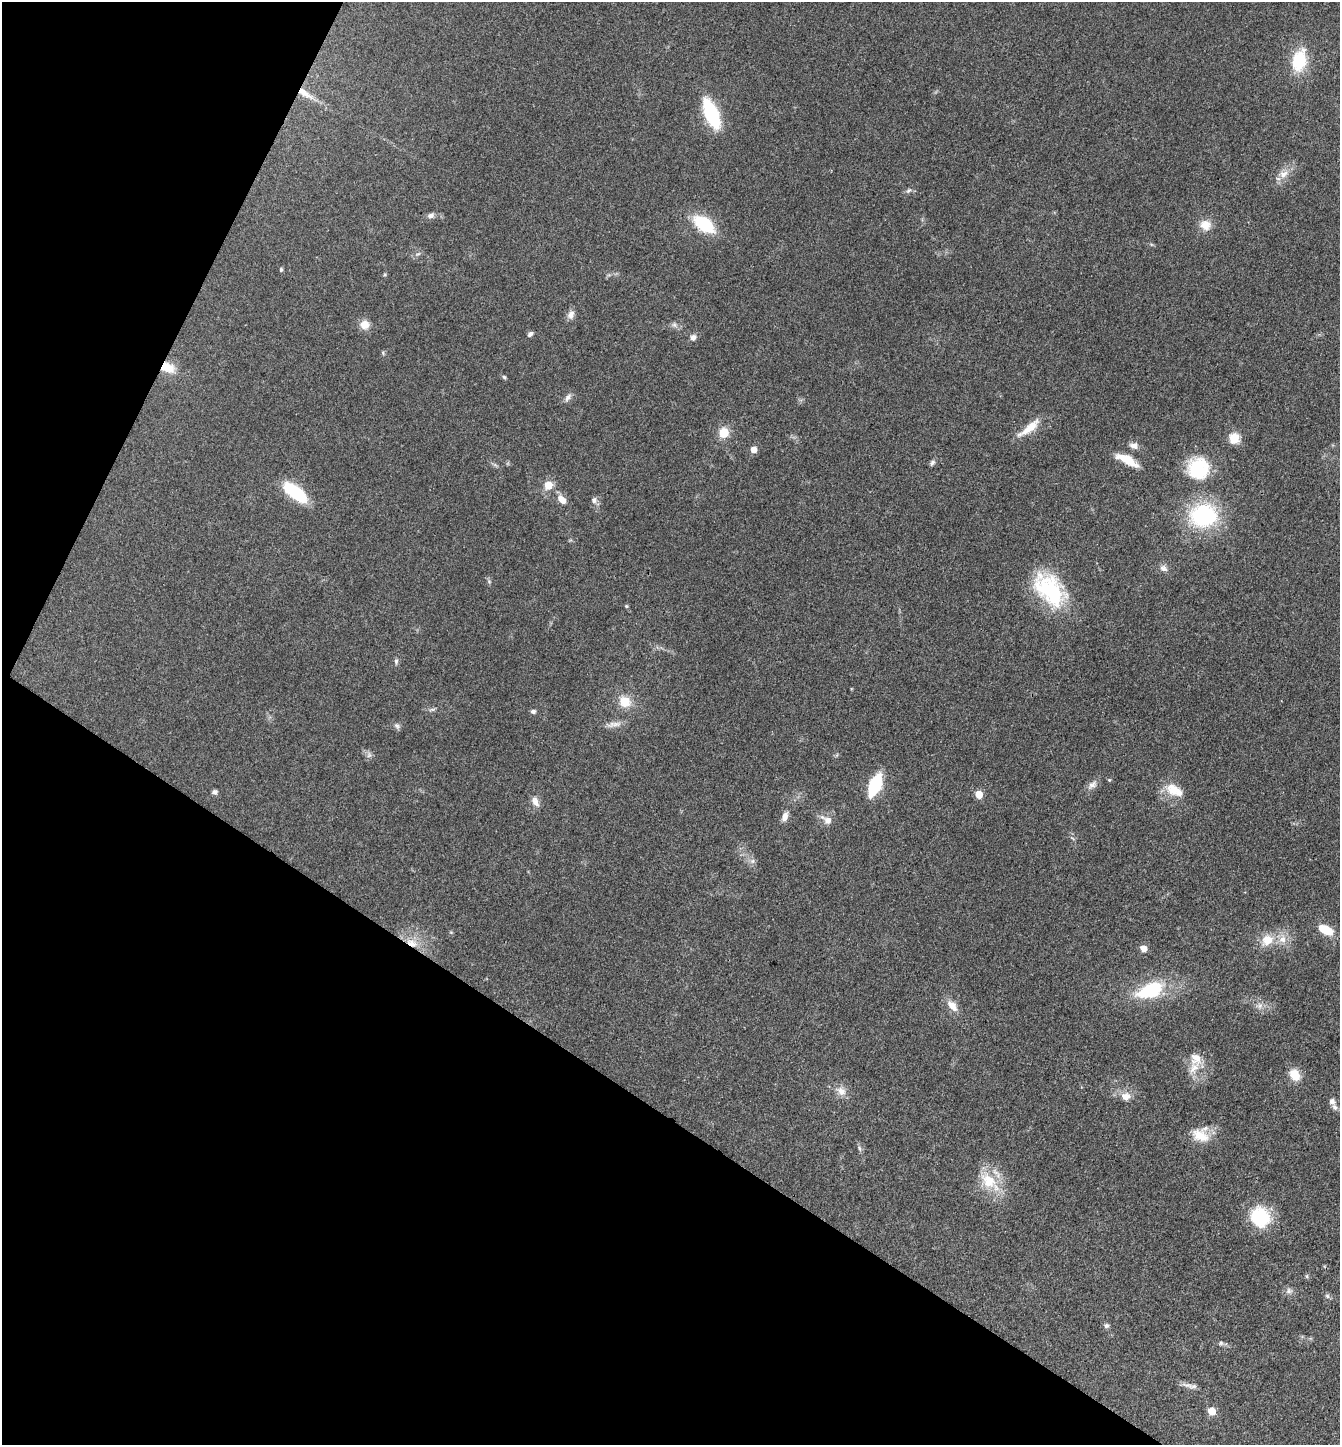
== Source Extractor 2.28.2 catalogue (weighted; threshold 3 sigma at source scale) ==
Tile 9 of 4 x 4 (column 1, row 3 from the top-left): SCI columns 286-1623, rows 1446-2888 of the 5784 x 5775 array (HDU 1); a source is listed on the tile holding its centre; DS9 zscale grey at full resolution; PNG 1342 x 1447 px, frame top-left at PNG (2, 2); no overlay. Shown black and unused: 29% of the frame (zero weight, under 3 of 4 exposures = <1% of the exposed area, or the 3 px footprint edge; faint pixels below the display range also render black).
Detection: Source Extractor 2.28.2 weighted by HDU 2 'WHT'; one run over the whole footprint, this tile lists its part. Background 0.0999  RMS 0.006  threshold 0.027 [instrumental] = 3 sigma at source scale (4.5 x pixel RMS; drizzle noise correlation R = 1.50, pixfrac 1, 0.05/0.05 arcsec/px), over >= 5 px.
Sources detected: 80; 1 inside a brighter object's white glare — not listed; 2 inside a brighter listed object's ellipse — not listed separately; the other 77 listed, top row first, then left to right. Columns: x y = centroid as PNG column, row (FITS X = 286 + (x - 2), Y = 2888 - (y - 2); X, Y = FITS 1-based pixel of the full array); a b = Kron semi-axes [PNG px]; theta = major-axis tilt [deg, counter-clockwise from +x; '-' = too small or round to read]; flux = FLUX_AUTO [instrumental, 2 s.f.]
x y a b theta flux
1299 60 19 12 75 31
305 93 26 8 -33 8.5
711 113 21 9 -67 62
1283 174 16 10 34 6.3
908 190 9 6 39 1.6
431 215 9 7 23 2.2
704 224 21 12 -35 32
1205 225 15 13 -10 7
418 254 9 4 22 1.3
281 270 5 4 - 0.9
571 314 12 8 68 3.3
365 325 10 10 - 6.4
674 325 9 6 -41 1.9
530 334 7 5 38 1.8
693 337 8 8 - 2.5
383 353 6 4 -51 0.78
167 367 18 12 -18 11
504 377 6 4 -45 0.94
568 397 13 6 59 2.5
1029 428 35 9 38 10
724 433 10 10 - 11
1234 438 6 5 - 35
1134 446 10 7 -12 3.6
754 450 5 5 - 7.3
1127 460 27 9 -28 12
932 463 8 6 62 1.6
1198 468 27 27 - 31
548 485 5 5 - 17
295 493 29 14 -37 29
562 500 11 7 -47 5.8
594 500 8 8 - 2.3
1203 516 27 21 4 67
1163 568 11 8 -26 3
489 581 6 5 - 0.99
1050 589 47 28 -49 51
626 606 5 4 - 0.66
396 661 9 5 -85 1.4
625 702 15 13 -34 10
432 709 10 4 11 1.3
533 711 6 5 - 1.7
614 724 24 6 8 4.1
397 726 9 7 -51 1.8
369 755 8 7 - 2
1109 780 5 4 - 0.74
875 785 16 8 67 48
1092 785 15 9 38 3.6
1174 790 26 13 -28 12
215 792 6 6 - 1.7
979 794 5 5 - 12
535 802 14 8 -65 3.9
785 817 11 7 69 4
828 820 11 10 - 4.7
753 861 9 6 27 1.9
1325 930 18 9 -23 12
1282 939 12 10 80 6
1267 940 16 14 35 11
412 943 19 10 -28 9.5
1144 948 5 5 - 7.2
1151 990 34 17 21 37
952 1006 16 9 -48 6.4
1260 1006 9 6 68 2.6
1194 1068 20 12 53 8.4
1295 1075 12 9 -56 11
841 1091 16 10 -35 5.4
1125 1096 14 12 1 5.9
1334 1107 10 7 -55 2.5
1200 1136 22 14 -23 13
859 1148 8 5 -62 1.4
988 1180 30 19 -46 20
1260 1217 24 21 -49 29
1307 1276 6 4 -89 0.84
1289 1291 10 8 16 2.5
1327 1296 6 6 - 1.3
1106 1326 7 7 - 1.5
1221 1343 6 6 - 1.2
1188 1385 20 5 -12 3.3
1211 1411 5 5 - 13
Overlapping masked pixels (flux is a lower limit): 3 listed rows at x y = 305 93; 167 367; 412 943